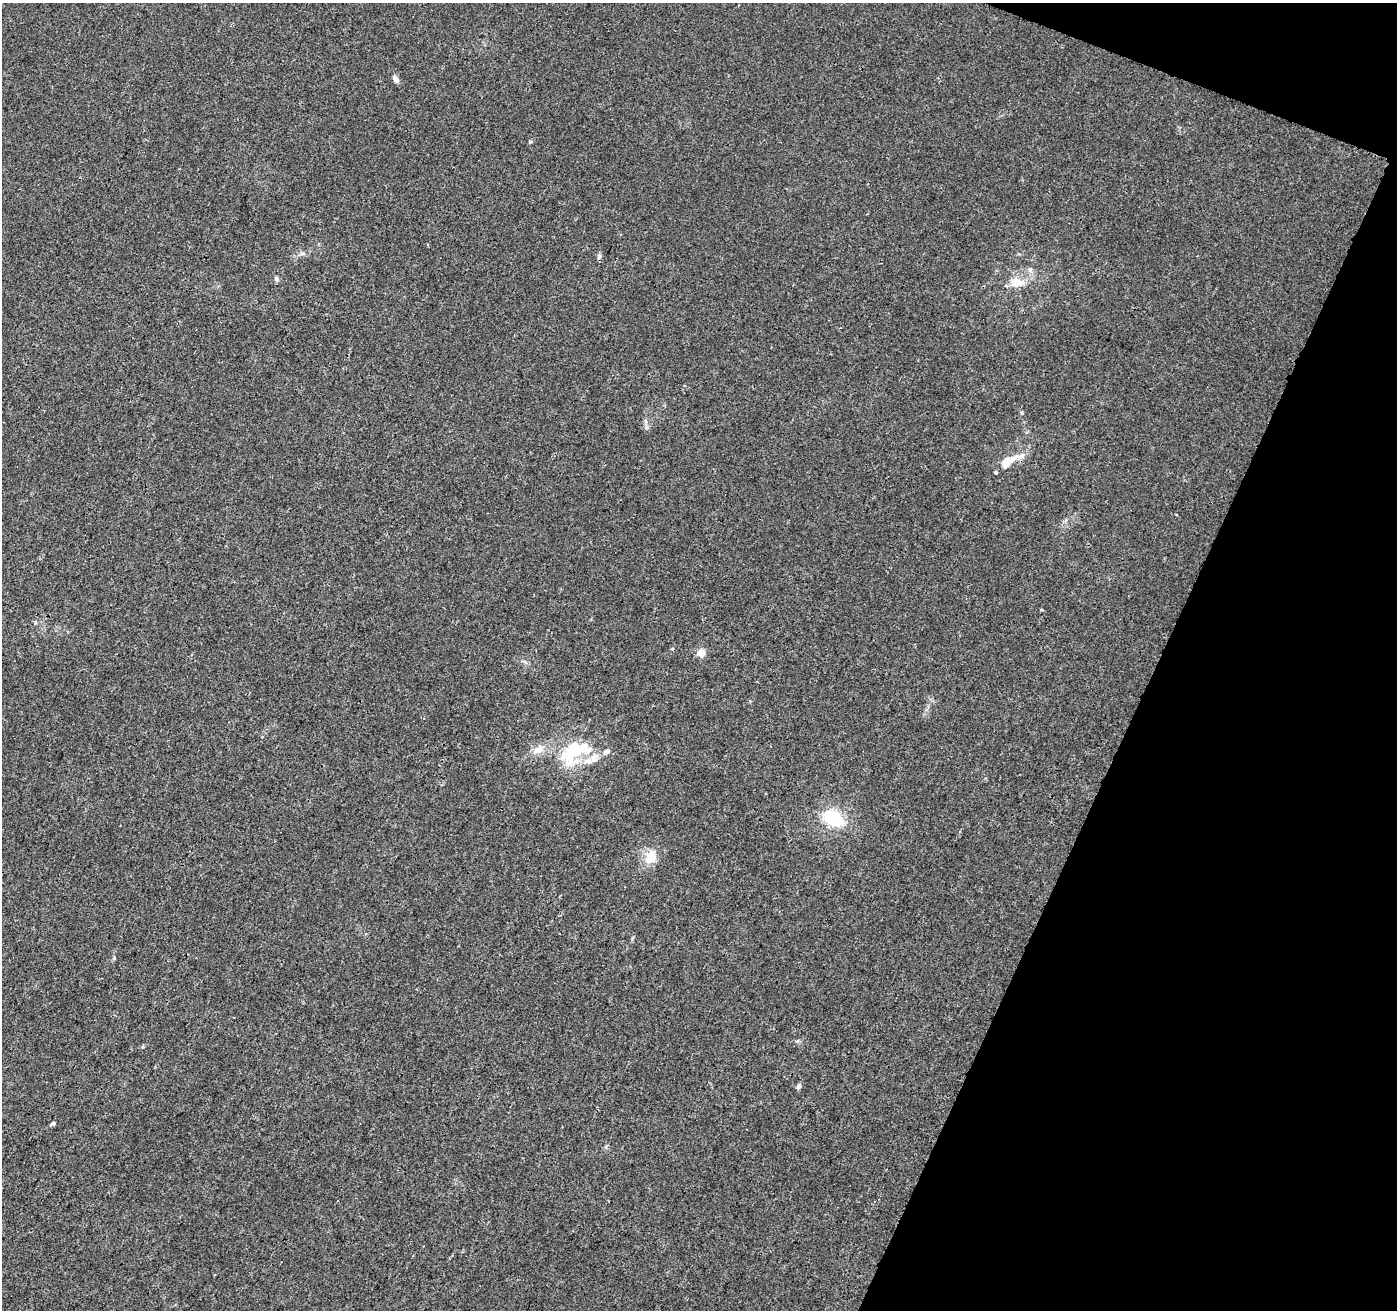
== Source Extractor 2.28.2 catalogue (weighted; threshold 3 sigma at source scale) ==
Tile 8 of 4 x 4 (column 4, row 2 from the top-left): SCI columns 4198-5592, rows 2837-4144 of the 5612 x 5737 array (HDU 1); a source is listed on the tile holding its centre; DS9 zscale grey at full resolution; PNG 1399 x 1312 px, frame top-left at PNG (2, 3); no overlay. Shown black and unused: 19% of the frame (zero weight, under 3 of 4 exposures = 1% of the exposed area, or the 3 px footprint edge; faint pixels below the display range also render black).
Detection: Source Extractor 2.28.2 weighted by HDU 2 'WHT'; one run over the whole footprint, this tile lists its part. Background 0.00894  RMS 0.0029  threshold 0.0129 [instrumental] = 3 sigma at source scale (4.5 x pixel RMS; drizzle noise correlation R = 1.50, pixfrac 1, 0.0396/0.0396 arcsec/px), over >= 5 px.
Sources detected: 22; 1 inside a brighter object's white glare — not listed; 4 inside a brighter listed object's ellipse — not listed separately; the other 17 listed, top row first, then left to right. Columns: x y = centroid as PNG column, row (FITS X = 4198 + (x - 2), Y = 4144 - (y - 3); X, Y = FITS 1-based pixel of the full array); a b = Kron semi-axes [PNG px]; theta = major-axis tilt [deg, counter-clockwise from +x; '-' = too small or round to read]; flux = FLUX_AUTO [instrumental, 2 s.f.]
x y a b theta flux
395 79 9 6 -57 1.3
530 142 5 4 - 0.33
599 256 7 5 75 0.69
1030 270 6 6 - 0.83
277 279 7 5 -76 0.59
1017 281 21 13 -34 4.2
645 421 7 4 -71 0.54
647 427 8 5 6 0.65
1007 462 25 12 40 4.5
701 653 5 5 - 5.9
538 750 16 10 35 3
572 751 39 23 61 15
607 751 10 6 21 1.2
833 818 26 17 -29 13
651 857 16 12 58 5.2
799 1086 7 5 62 0.77
53 1123 7 4 30 0.44
Unlisted compact peaks at least as high as the median listed source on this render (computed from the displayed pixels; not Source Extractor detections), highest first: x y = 1022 412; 143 1047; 302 253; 797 1041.